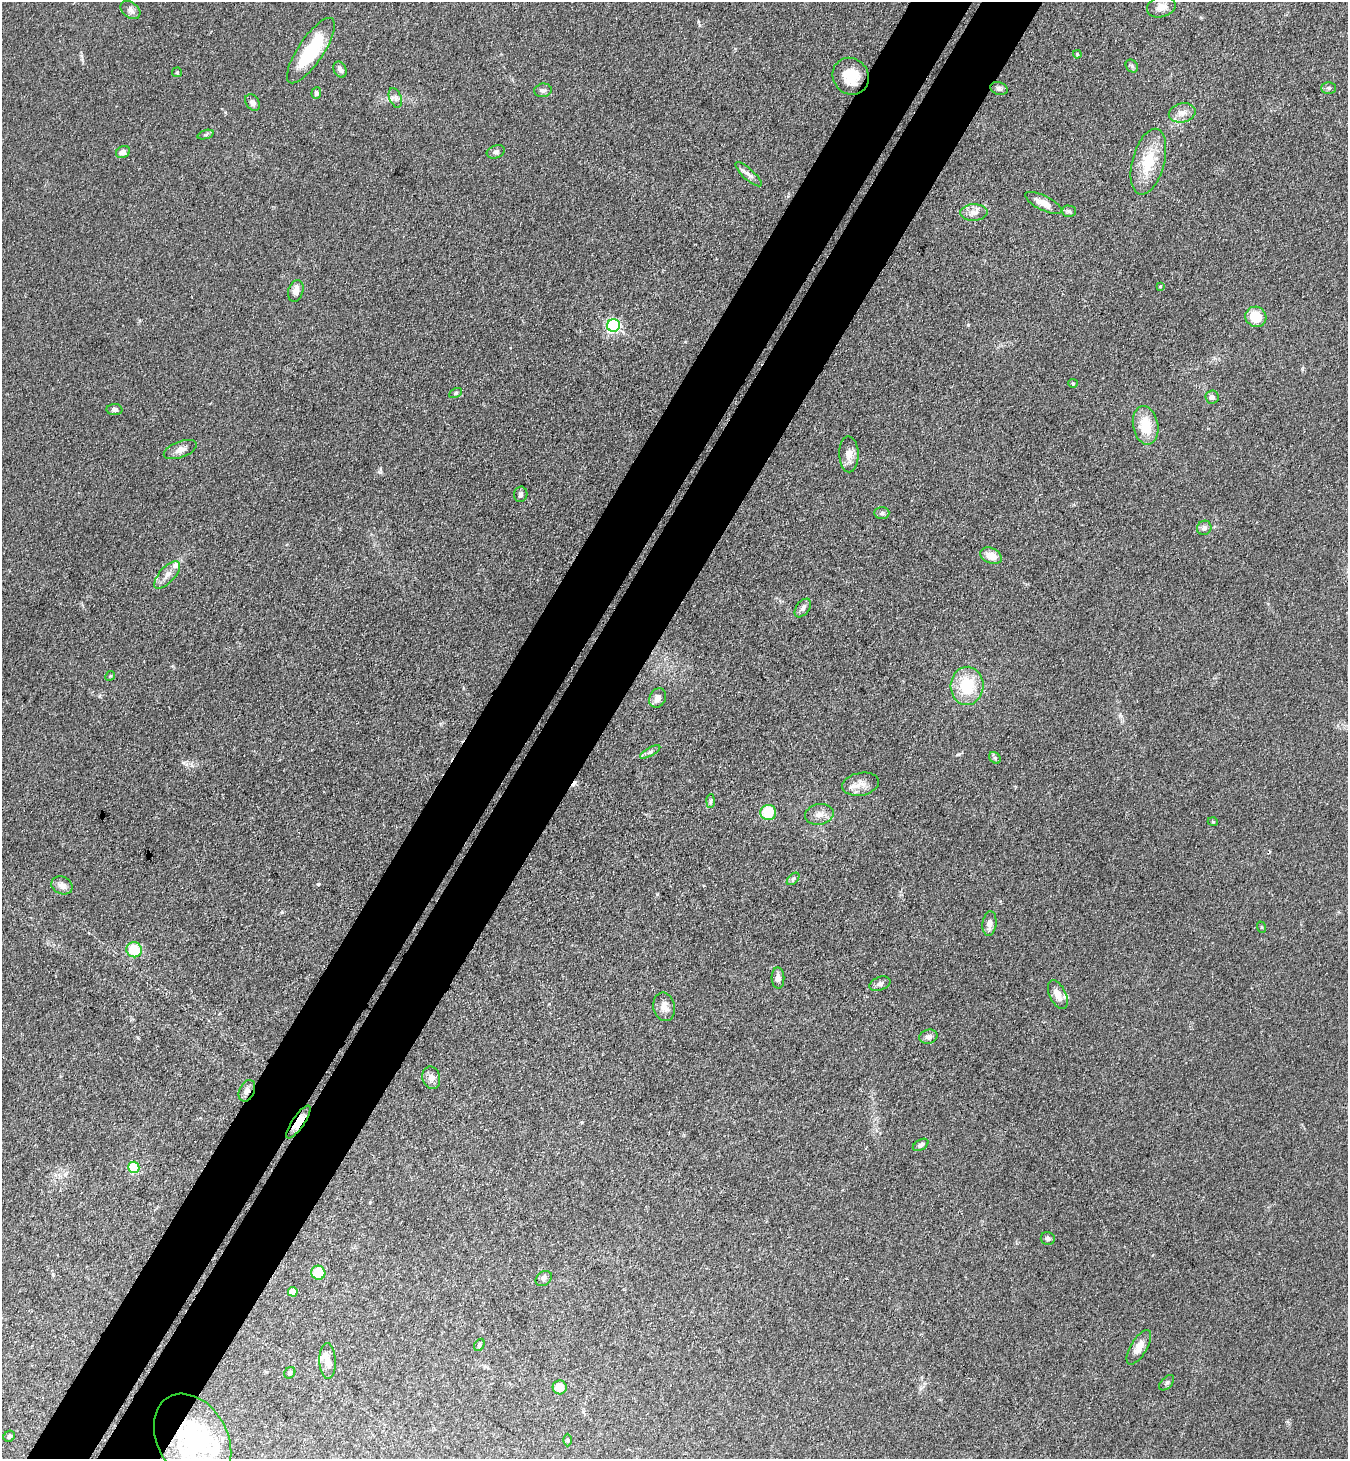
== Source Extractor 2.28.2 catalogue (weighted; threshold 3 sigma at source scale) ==
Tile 7 of 4 x 4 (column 3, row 2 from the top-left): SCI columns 2893-4238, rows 2950-4406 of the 5924 x 5902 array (HDU 1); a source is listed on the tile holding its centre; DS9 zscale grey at full resolution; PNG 1350 x 1461 px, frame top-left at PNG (2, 2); each listed source drawn as its Kron ellipse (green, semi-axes under 4 px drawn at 4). Shown black and unused: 9% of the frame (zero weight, under 3 of 4 exposures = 5% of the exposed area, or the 3 px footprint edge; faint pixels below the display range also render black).
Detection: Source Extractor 2.28.2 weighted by HDU 2 'WHT'; one run over the whole footprint, this tile lists its part. Background 0.18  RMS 0.0084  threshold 0.038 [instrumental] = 3 sigma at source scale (4.5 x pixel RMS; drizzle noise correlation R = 1.50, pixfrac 1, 0.05/0.05 arcsec/px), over >= 5 px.
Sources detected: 85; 1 inside a brighter object's white glare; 1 cosmic-ray / hot-pixel residue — neither listed nor drawn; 5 inside a brighter listed object's ellipse — not listed separately; the other 78 listed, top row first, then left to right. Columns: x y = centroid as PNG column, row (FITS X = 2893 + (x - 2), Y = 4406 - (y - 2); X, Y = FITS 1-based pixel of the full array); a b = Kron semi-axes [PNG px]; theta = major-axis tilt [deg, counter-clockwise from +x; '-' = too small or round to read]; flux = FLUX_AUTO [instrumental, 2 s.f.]
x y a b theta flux
1161 7 15 10 13 7.7
130 10 11 7 -38 3.5
311 51 38 12 56 49
1077 54 4 3 - 0.76
1132 66 7 5 -49 1.7
340 69 8 6 -63 3.5
177 72 5 4 - 1
851 76 19 17 -50 18
999 88 9 6 -18 2.6
1329 88 7 5 -1 2
543 90 9 7 10 2.5
316 93 5 5 - 2
395 98 10 6 -69 3.2
252 102 9 6 -53 3.4
1182 113 13 9 13 6.1
206 135 8 3 19 1.3
123 152 7 6 - 3.8
496 152 9 6 20 2.4
1148 162 34 16 75 30
748 174 17 5 -42 4.2
1043 203 20 7 -26 8.7
1069 211 7 5 -1 1.8
974 212 13 8 2 5.6
1160 286 4 3 - 0.82
296 291 11 7 73 5.3
1256 317 11 10 - 18
614 325 6 6 - 140
1073 383 5 4 - 0.85
455 393 7 4 28 1.2
1212 397 6 6 - 3.4
114 410 8 5 -3 2.6
1146 425 19 12 -80 22
180 450 17 8 20 5.7
849 454 18 9 -88 8.1
521 494 8 6 79 2.3
882 513 7 6 - 2.1
1204 528 7 7 - 3.1
991 556 11 7 -24 11
167 575 17 7 48 6.4
803 608 10 6 52 3.1
110 676 5 4 - 1.1
967 686 19 16 86 32
658 698 10 8 64 5.9
650 752 11 4 29 2.3
995 758 6 5 - 1.7
861 784 19 11 11 8
711 801 7 4 88 1.5
768 813 8 7 - 25
819 814 14 10 11 6.7
1213 822 5 3 - 0.73
793 879 7 4 45 1.7
62 885 11 8 -24 5.1
989 923 12 7 83 5.8
1261 927 6 3 -71 0.85
134 950 8 7 - 26
778 978 10 6 -88 4
880 984 11 6 20 3.2
1058 995 16 8 -65 7.2
664 1007 14 10 -77 7.1
928 1037 9 7 12 3.3
431 1078 11 9 -75 5.1
247 1091 11 7 66 3.7
298 1122 19 6 56 10
921 1145 8 5 31 2.6
134 1167 6 5 - 49
1048 1238 7 6 - 2.3
318 1273 7 7 - 23
544 1278 9 6 38 2.4
293 1292 5 4 - 7.6
479 1345 6 4 60 1.7
1139 1347 19 8 59 8.5
328 1361 18 8 -89 6.6
290 1373 6 5 - 1.9
1167 1383 9 5 46 1.7
560 1387 7 7 - 11
9 1436 6 5 - 1.8
193 1439 48 35 -60 96
567 1440 6 4 89 1.1
Overlapping masked pixels (flux is a lower limit): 3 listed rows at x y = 247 1091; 298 1122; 193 1439
Unlisted compact peaks at least as high as the median listed source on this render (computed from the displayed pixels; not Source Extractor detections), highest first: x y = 318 884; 968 325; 379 472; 282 912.